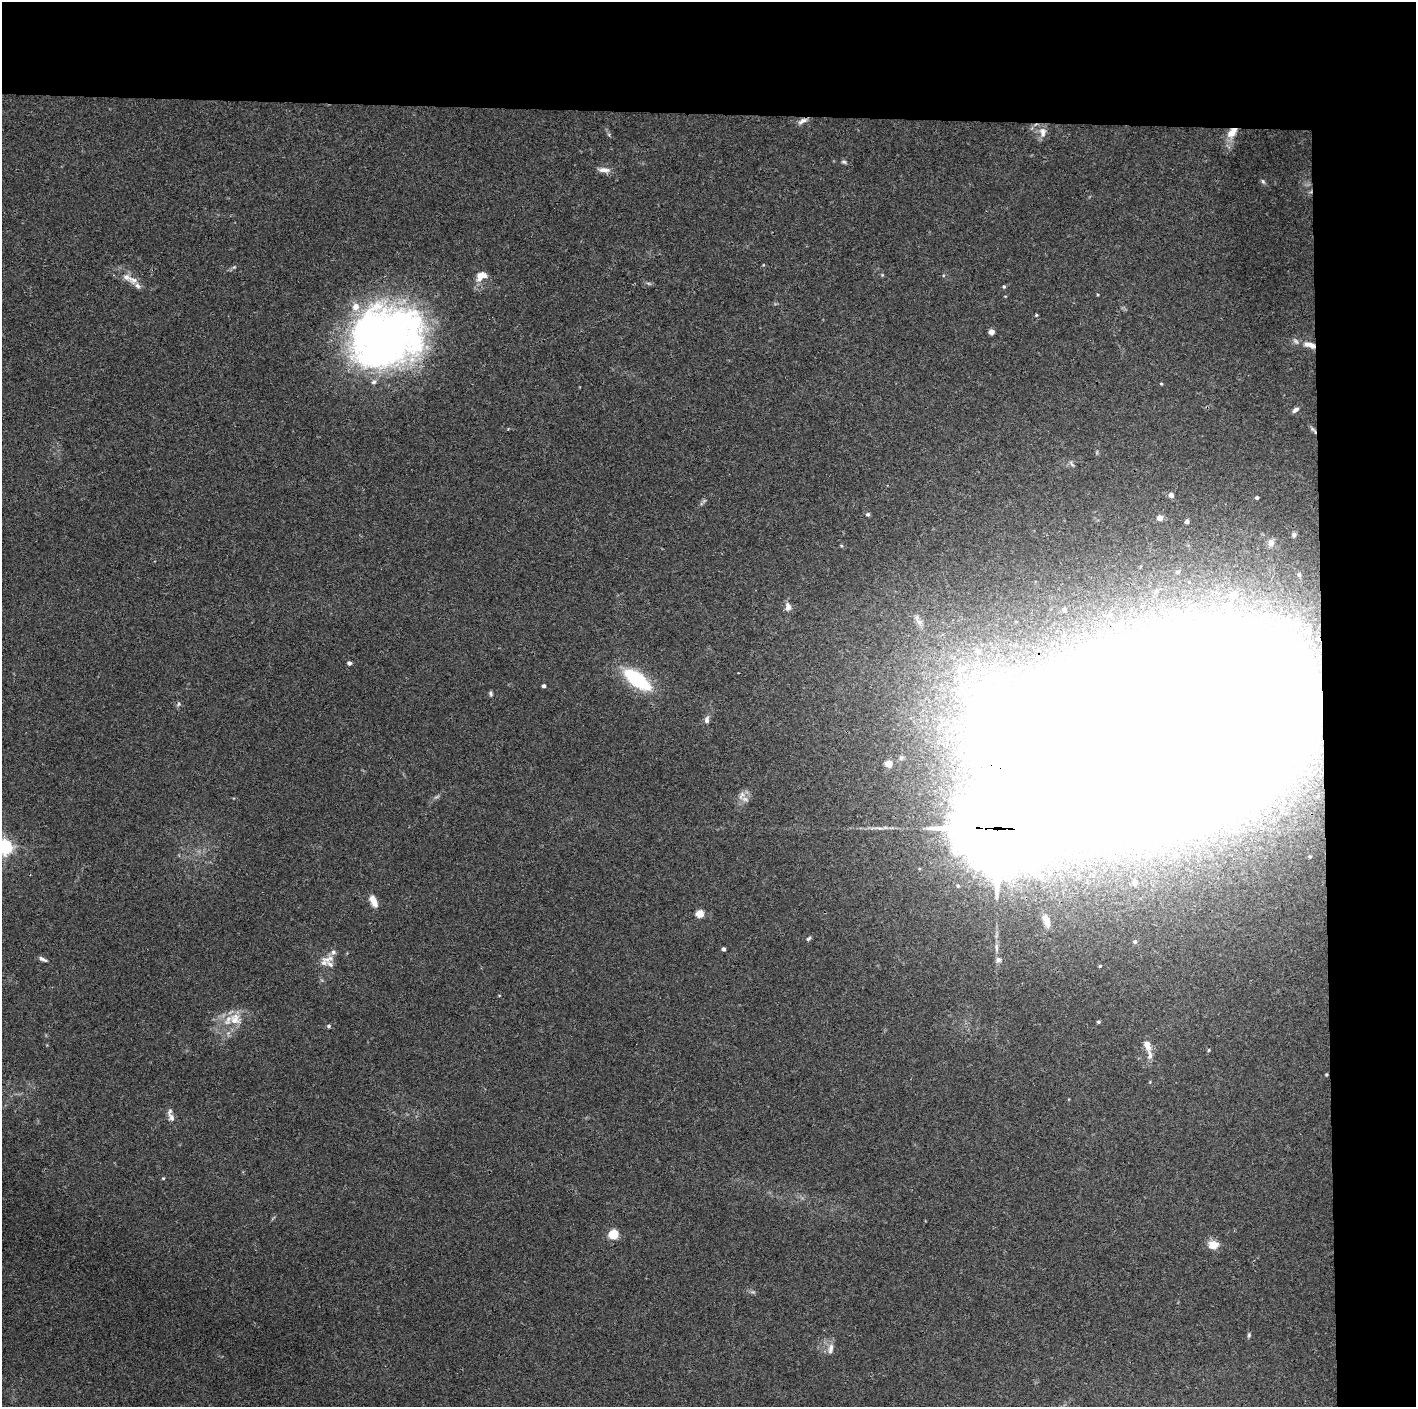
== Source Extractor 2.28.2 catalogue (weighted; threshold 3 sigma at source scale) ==
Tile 3 of 3 x 3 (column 3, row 1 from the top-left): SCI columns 2830-4243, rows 2812-4216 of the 4243 x 4221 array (HDU 1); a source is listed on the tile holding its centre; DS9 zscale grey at full resolution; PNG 1418 x 1409 px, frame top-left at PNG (2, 2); no overlay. Shown black and unused: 14% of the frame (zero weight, under 3 of 4 exposures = <1% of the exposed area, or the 3 px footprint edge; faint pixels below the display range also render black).
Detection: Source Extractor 2.28.2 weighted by HDU 2 'WHT'; one run over the whole footprint, this tile lists its part. Background 0.0337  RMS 0.0045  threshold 0.0201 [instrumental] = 3 sigma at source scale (4.5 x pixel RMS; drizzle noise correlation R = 1.50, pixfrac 1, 0.05/0.05 arcsec/px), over >= 5 px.
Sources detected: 80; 3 inside a brighter object's white glare — not listed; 9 inside a brighter listed object's ellipse — not listed separately; the other 68 listed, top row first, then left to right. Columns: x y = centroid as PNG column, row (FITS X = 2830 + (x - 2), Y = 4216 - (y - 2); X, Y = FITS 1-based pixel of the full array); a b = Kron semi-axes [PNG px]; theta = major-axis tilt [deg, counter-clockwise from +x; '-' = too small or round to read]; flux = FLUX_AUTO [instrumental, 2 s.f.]
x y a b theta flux
802 121 13 5 27 2
1043 132 15 8 -86 3
1232 132 16 9 46 5.6
844 162 7 4 -18 0.79
604 170 17 6 -4 2.6
1263 181 7 5 -62 0.83
481 276 14 10 28 4.5
134 280 13 9 -9 3.3
1004 287 4 4 - 0.65
1036 315 4 3 - 0.54
991 332 5 4 - 3
388 337 76 58 39 250
1310 345 17 7 -16 4.2
1161 384 4 3 - 0.45
1295 410 9 5 38 1.4
1072 464 10 3 -58 0.83
1171 495 5 5 - 1.8
1257 498 3 3 - 0.8
868 514 5 5 - 1
1160 518 4 4 - 3.8
1187 521 4 3 - 1
1294 535 6 6 - 1
1271 543 10 8 86 2.3
1177 572 6 6 - 1.3
1299 575 6 5 - 1.2
1156 591 6 5 - 1
1234 595 8 7 - 2.5
788 606 12 7 -83 2.4
1064 609 4 4 - 1.4
1109 615 6 5 - 0.96
919 622 10 8 -16 2.5
349 663 5 4 - 1
960 671 18 12 77 8.8
637 679 23 9 -36 45
544 686 4 4 - 1.1
491 694 7 4 -64 0.77
179 704 6 4 88 0.71
707 720 10 6 83 1.6
1163 732 153 74 16 10000
888 764 5 5 - 6
745 799 10 6 -10 2.2
997 828 32 26 -7 7700
4 847 6 6 - 150
1175 855 5 5 - 1.2
1310 857 4 3 - 0.49
1135 883 7 7 - 4.2
374 901 15 7 -65 3.8
700 913 5 4 - 15
1046 920 15 6 -69 3.1
808 938 7 4 41 0.72
1135 942 5 5 - 1
723 949 4 3 - 1.1
41 958 8 5 -30 1.1
328 959 20 8 7 3.9
999 960 8 6 0 1.3
1100 966 4 4 - 0.54
235 1019 19 15 -44 7.7
1098 1022 4 4 - 0.72
329 1026 5 4 - 0.79
1147 1045 15 8 -70 4
1209 1050 5 3 - 0.45
1326 1075 4 3 - 0.47
171 1117 12 8 -59 2.5
163 1178 4 4 - 0.41
613 1234 5 5 - 27
1213 1245 13 10 9 4.9
1249 1335 5 5 - 0.65
831 1349 16 7 78 2.5
Overlapping masked pixels (flux is a lower limit): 5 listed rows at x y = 802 121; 1232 132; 1310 345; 1163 732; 997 828
Isophote crosses this tile's border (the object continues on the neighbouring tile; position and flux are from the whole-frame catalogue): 1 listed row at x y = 4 847